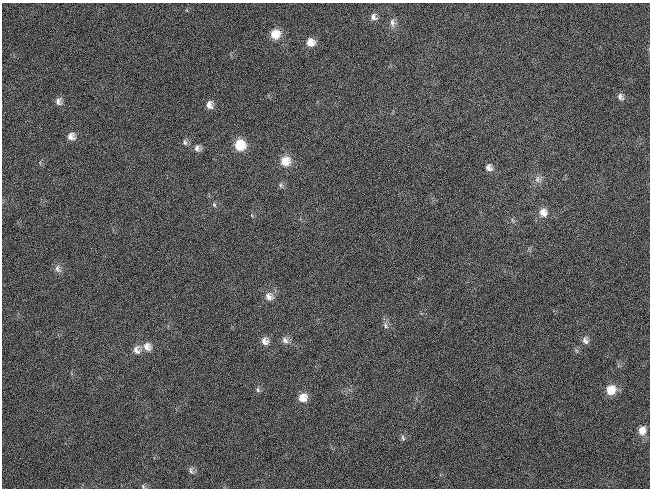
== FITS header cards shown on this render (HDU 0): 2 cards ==
NAXIS1  =                  648 / length of data axis 1
NAXIS2  =                  486 / length of data axis 2

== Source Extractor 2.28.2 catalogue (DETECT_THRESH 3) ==
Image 648 x 486 px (HDU 0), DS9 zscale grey, 1 PNG px = 1 image px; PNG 652 x 490 px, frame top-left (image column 1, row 486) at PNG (2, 3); no overlay
Background 118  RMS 26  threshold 78.7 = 3 sigma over >= 5 px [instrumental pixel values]
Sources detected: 33; all 33 listed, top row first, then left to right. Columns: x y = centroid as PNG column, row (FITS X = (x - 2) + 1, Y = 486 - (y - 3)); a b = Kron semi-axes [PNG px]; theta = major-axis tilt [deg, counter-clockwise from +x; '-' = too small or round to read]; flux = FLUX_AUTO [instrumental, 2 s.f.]
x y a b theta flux
373 17 10 8 -48 7800
392 22 13 8 -83 9400
275 34 11 10 - 23000
310 42 9 9 - 16000
620 97 10 8 -58 6400
58 101 9 8 - 8000
209 105 10 8 -85 11000
71 136 10 9 - 11000
185 142 8 6 -75 4800
240 145 10 10 - 45000
197 148 9 8 - 7900
285 161 13 12 - 23000
489 168 9 8 - 7600
537 179 10 8 89 8600
281 185 7 6 - 3900
214 205 7 5 -68 2900
543 212 12 10 -75 15000
512 220 6 3 -71 2500
58 269 12 8 -61 7800
269 296 11 10 - 12000
385 326 9 5 -69 5400
285 340 11 8 -44 8500
585 340 11 8 -66 7700
265 341 9 9 - 11000
147 347 12 10 -47 14000
137 350 11 9 -77 11000
258 390 7 5 -75 4000
611 390 11 9 63 28000
303 398 10 9 - 19000
642 431 10 8 75 16000
403 438 9 5 -76 3900
191 470 9 7 -82 5800
143 486 6 5 - 2500
At the frame edge (FLAGS 8, measured only in part): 1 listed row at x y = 143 486